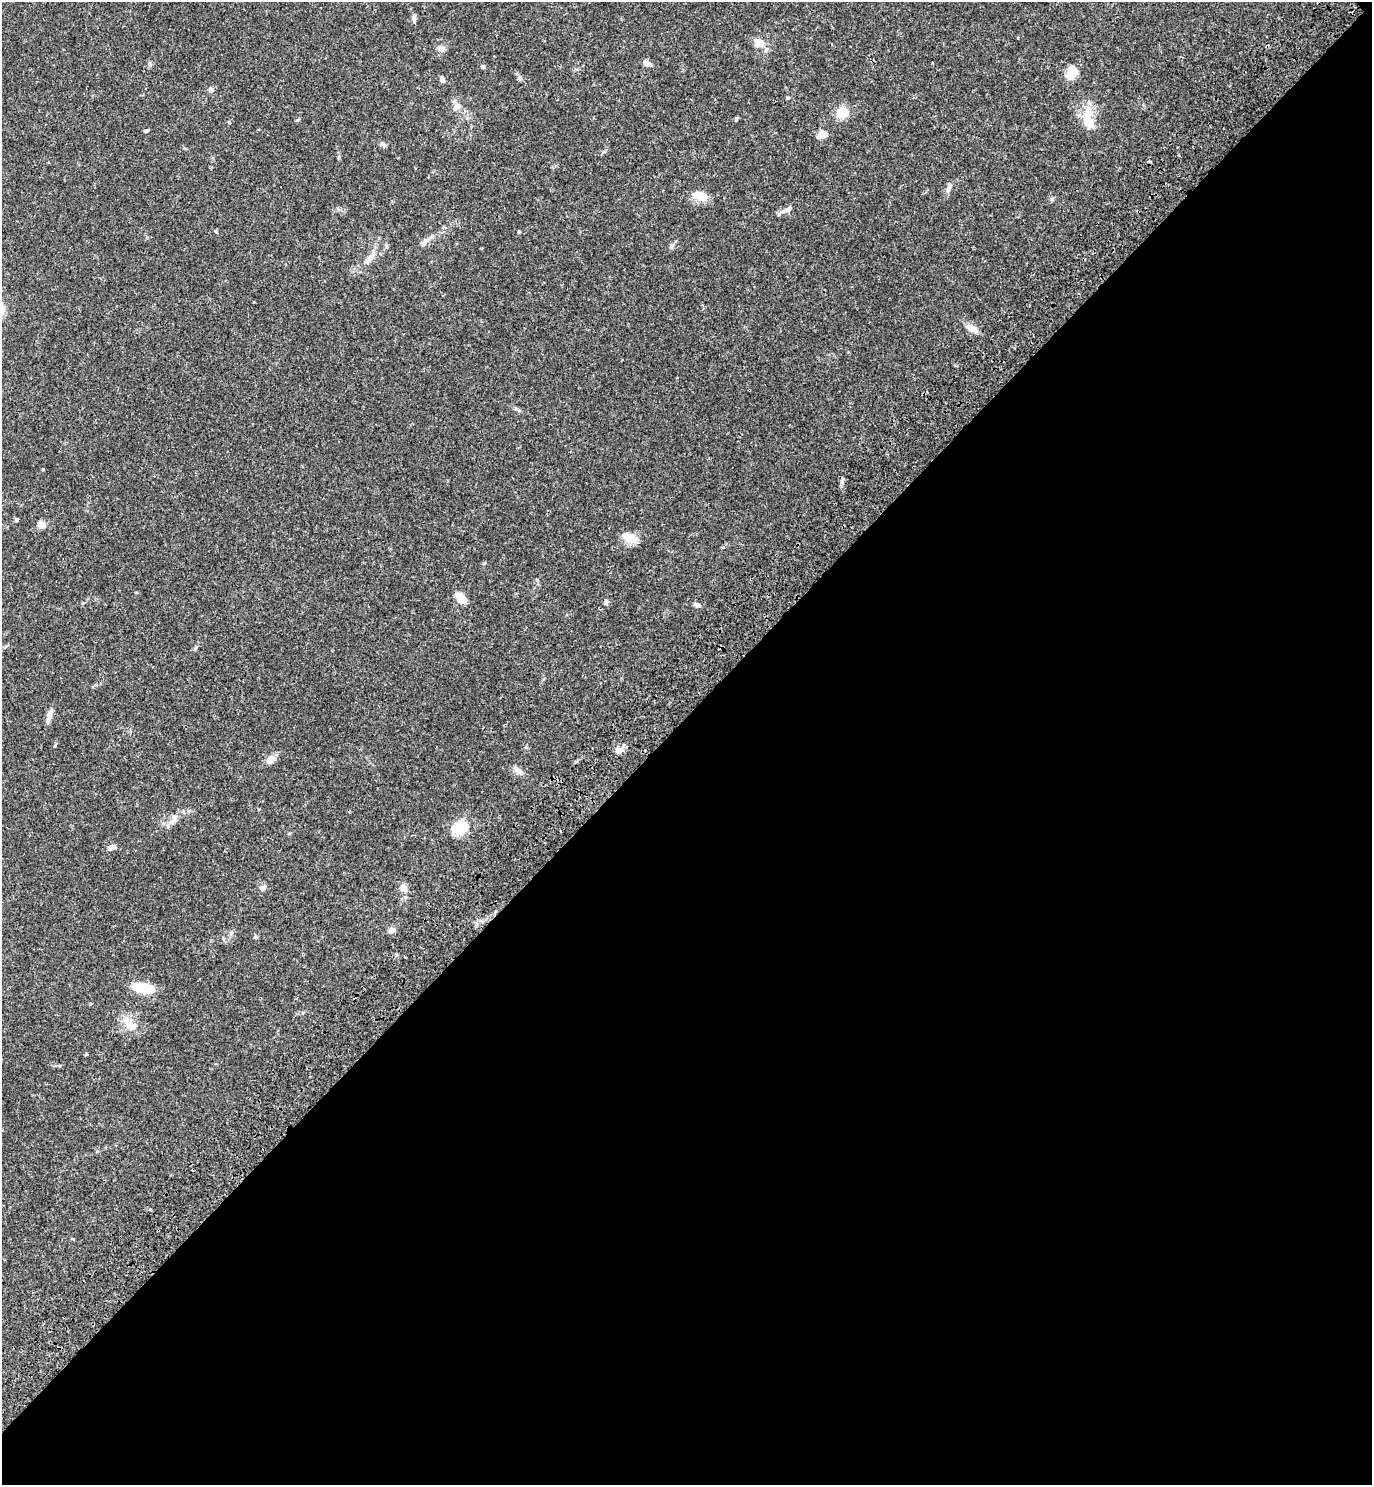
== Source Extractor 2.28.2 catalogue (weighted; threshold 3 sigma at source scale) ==
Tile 12 of 4 x 4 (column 4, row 3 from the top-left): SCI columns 4500-5869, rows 1575-3057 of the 6120 x 6120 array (HDU 1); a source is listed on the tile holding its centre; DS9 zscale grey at full resolution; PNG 1374 x 1487 px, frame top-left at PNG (2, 2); no overlay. Shown black and unused: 52% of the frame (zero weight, under 3 of 4 exposures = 6% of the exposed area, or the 3 px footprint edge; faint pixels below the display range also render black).
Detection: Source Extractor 2.28.2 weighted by HDU 2 'WHT'; one run over the whole footprint, this tile lists its part. Background 0.0581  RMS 0.0031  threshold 0.0138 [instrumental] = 3 sigma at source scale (4.5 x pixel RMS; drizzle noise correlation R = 1.50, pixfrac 1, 0.05/0.05 arcsec/px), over >= 5 px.
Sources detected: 47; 1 cosmic-ray / hot-pixel residue — not listed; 3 inside a brighter listed object's ellipse — not listed separately; the other 43 listed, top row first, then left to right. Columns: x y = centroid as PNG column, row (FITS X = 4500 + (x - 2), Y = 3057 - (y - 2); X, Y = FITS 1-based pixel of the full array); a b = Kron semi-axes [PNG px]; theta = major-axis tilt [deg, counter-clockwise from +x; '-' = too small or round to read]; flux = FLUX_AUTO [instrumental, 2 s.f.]
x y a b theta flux
414 17 10 5 -90 0.82
759 42 15 12 -36 3.1
440 48 9 6 -62 0.96
647 63 10 6 -19 1.6
483 67 5 5 - 0.47
1071 72 13 9 72 5.6
520 78 7 5 -68 0.64
442 79 8 5 -66 0.82
211 89 6 5 - 0.54
788 98 5 3 - 0.3
457 107 13 7 37 1.6
842 113 12 11 - 4.5
1088 113 30 11 80 5.3
146 131 5 4 - 0.48
822 135 11 8 21 2.1
949 188 15 6 65 1.3
700 196 19 10 -15 4
788 209 9 6 35 0.97
425 242 13 5 52 1.2
368 260 12 7 60 1.6
972 328 19 7 -29 2.1
43 469 3 3 - 0.27
16 520 5 4 - 0.4
41 525 5 5 - 5.3
630 538 17 8 -17 4.9
461 598 14 8 -48 3
606 602 7 5 69 0.53
696 605 9 5 -17 0.88
195 648 6 4 70 0.41
49 716 14 7 82 1.6
55 745 4 4 - 0.38
620 750 11 5 63 1.2
271 759 12 9 13 1.8
519 772 7 4 -19 0.88
174 818 13 8 74 1.7
458 824 30 10 -77 4.2
112 847 8 6 5 1.3
263 888 9 6 12 1
403 888 10 8 -60 1.9
392 930 8 7 - 1.2
256 937 5 5 - 0.4
143 988 19 8 -11 10
129 1024 24 9 -49 3.7
Unlisted compact peaks at least as high as the median listed source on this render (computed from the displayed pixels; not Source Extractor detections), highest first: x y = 736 119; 671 246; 537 580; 1051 199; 297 120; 526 747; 519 231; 384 145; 484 563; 86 1054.